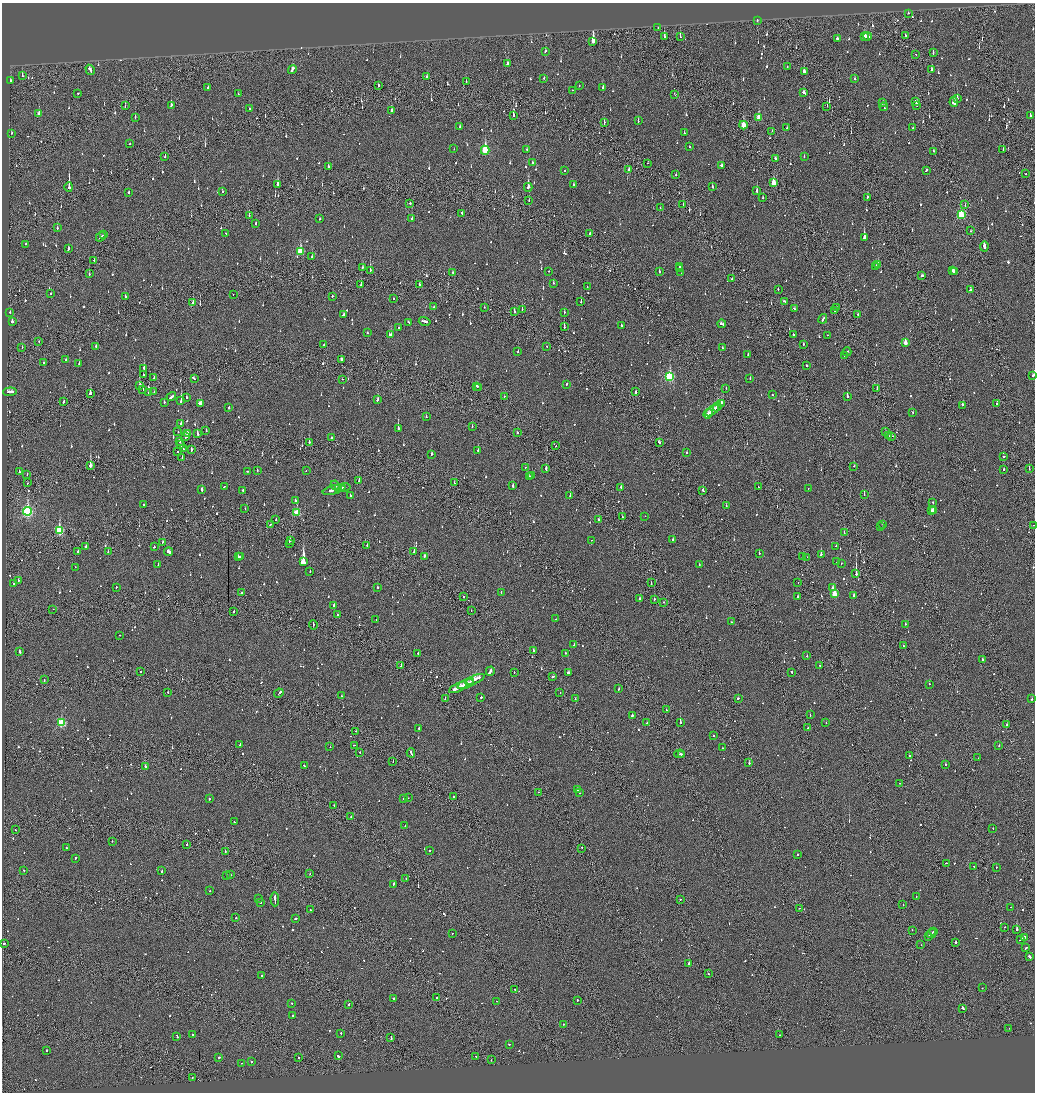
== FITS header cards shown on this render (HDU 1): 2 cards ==
NAXIS1  =                 2065
NAXIS2  =                 2180

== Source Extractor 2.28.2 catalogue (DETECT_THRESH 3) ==
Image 2065 x 2180 px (HDU 1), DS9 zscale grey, zoomed out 1/2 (1 PNG px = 2 x 2 image px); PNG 1037 x 1094 px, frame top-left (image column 1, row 2179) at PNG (2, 3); each listed source drawn as its Kron ellipse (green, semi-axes under 4 px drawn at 4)
Background -0.16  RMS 0.092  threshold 0.277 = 3 sigma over >= 5 px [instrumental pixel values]
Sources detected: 1327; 111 cannot appear on this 1/2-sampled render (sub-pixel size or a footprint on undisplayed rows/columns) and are neither listed nor drawn; of the other 1216, the 500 brightest by FLUX_AUTO listed and drawn (716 fainter detections omitted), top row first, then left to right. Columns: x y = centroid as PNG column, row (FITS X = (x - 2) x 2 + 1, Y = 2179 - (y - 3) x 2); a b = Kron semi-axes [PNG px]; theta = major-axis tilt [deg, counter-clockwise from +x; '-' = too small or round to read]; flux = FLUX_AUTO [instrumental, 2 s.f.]
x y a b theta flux
908 13 2 2 - 130
757 20 2 1 - 120
658 28 2 1 - 82
906 35 3 2 - 55
867 36 4 2 - 180
664 37 3 2 - 480
680 37 2 1 - 280
864 37 3 2 - 210
837 38 2 2 - 63
593 41 3 2 - 6600
546 51 3 2 - 74
933 52 3 2 - 83
916 55 2 1 - 86
507 64 3 2 - 91
787 66 2 1 - 83
292 69 4 2 - 150
932 69 3 2 - 200
90 70 5 2 - 240
804 71 3 2 - 140
22 75 3 2 - 82
427 76 2 2 - 640
544 78 2 2 - 54
855 79 3 2 - 74
10 81 3 2 - 110
466 81 2 1 - 53
378 85 2 2 - 110
579 85 2 1 - 60
208 87 3 2 - 94
603 88 2 2 - 150
572 90 2 2 - 58
78 93 2 2 - 130
804 93 3 2 - 100
238 94 2 2 - 47
675 94 3 2 - 63
957 98 3 2 - 130
916 101 3 2 - 70
954 102 5 3 - 440
883 103 3 2 - 170
171 105 3 2 - 220
916 105 3 2 - 220
125 106 3 2 - 64
827 106 3 1 - 62
884 107 4 2 - 250
250 109 2 2 - 100
391 111 3 2 - 270
39 114 3 2 - 170
513 115 3 2 - 280
1030 116 3 2 - 90
135 117 3 2 - 70
759 118 3 2 - 280
638 121 3 2 - 60
604 123 3 2 - 73
743 125 4 2 - 360
460 127 2 2 - 55
787 128 3 2 - 110
913 128 2 2 - 61
772 131 2 1 - 210
11 133 2 2 - 45
684 133 2 2 - 66
130 144 2 2 - 50
689 147 2 2 - 49
454 149 2 1 - 46
527 149 2 2 - 54
1003 149 2 1 - 70
485 150 4 3 - 1100
933 151 2 2 - 71
165 157 3 2 - 57
804 157 2 2 - 67
775 159 3 2 - 240
532 163 2 2 - 57
648 163 2 1 - 78
722 165 3 2 - 120
328 166 3 2 - 48
628 170 3 2 - 190
926 170 2 2 - 130
564 171 2 2 - 170
676 174 2 1 - 79
1026 174 2 1 - 130
774 183 4 2 - 330
277 184 3 2 - 260
573 184 2 2 - 48
69 187 5 2 - 1500
528 187 4 2 - 240
712 187 2 2 - 64
757 191 3 2 - 180
222 192 2 2 - 64
129 193 3 2 - 130
867 197 2 2 - 260
763 198 2 2 - 47
529 201 2 2 - 65
410 203 2 2 - 170
683 205 2 2 - 110
965 205 3 1 - 94
660 208 2 1 - 48
462 213 3 2 - 120
961 215 4 3 - 1200
249 216 2 2 - 55
412 218 2 2 - 62
320 219 2 2 - 50
256 224 2 2 - 75
57 228 3 2 - 130
971 231 3 1 - 120
225 233 2 1 - 64
590 233 3 2 - 150
103 235 2 1 - 64
101 237 5 2 - 290
864 238 4 2 - 710
26 244 2 2 - 48
984 246 5 2 - 220
68 249 3 2 - 100
300 251 4 3 - 730
312 257 2 2 - 120
94 260 3 2 - 230
878 265 3 2 - 150
876 266 2 2 - 100
362 267 3 1 - 190
679 267 3 2 - 110
680 269 2 1 - 64
370 270 2 1 - 260
952 270 3 2 - 96
549 271 2 2 - 71
954 271 3 1 - 77
453 272 2 2 - 71
659 272 2 2 - 72
681 273 2 1 - 75
89 274 2 2 - 44
922 276 3 2 - 94
731 279 2 2 - 160
553 283 2 2 - 76
419 284 2 1 - 290
361 285 2 2 - 66
587 287 2 2 - 82
778 289 2 2 - 59
970 290 2 2 - 98
51 294 2 2 - 87
233 294 2 1 - 50
332 296 2 2 - 110
125 297 2 2 - 85
393 299 2 2 - 74
784 301 3 2 - 120
581 302 2 2 - 71
193 303 3 2 - 73
434 307 2 2 - 65
484 307 2 2 - 75
836 307 2 2 - 120
522 309 2 1 - 230
794 309 4 2 - 100
514 311 2 2 - 70
835 311 2 1 - 78
10 312 2 2 - 77
564 312 2 2 - 46
343 315 3 2 - 100
858 315 2 2 - 65
823 319 5 2 - 130
12 321 2 2 - 120
425 321 6 2 -15 200
408 322 3 2 - 76
722 324 4 2 - 110
621 326 2 2 - 55
564 327 2 2 - 190
398 328 3 2 - 77
367 333 2 2 - 61
391 335 4 2 - 210
793 335 2 2 - 62
827 335 2 2 - 55
39 341 2 2 - 61
905 343 4 2 - 190
324 344 2 2 - 71
803 344 2 2 - 84
96 346 2 2 - 64
547 346 2 2 - 250
22 347 2 2 - 48
722 348 2 2 - 60
518 351 2 2 - 83
847 352 4 2 - 140
748 354 2 2 - 55
845 355 3 1 - 83
341 359 3 2 - 79
66 360 2 2 - 62
43 363 2 2 - 81
79 363 2 2 - 56
807 366 2 2 - 240
144 368 2 2 - 260
143 375 2 1 - 52
1033 376 3 2 - 130
670 377 4 3 - 1600
154 378 2 2 - 73
194 378 2 1 - 50
750 378 2 2 - 59
342 379 2 1 - 50
566 384 2 2 - 250
139 385 3 2 - 460
476 386 3 2 - 100
479 387 3 2 - 120
726 388 2 1 - 86
877 389 2 2 - 78
143 390 2 2 - 190
10 392 6 2 5 240
154 392 2 1 - 49
636 392 2 2 - 110
149 393 2 2 - 220
90 394 3 2 - 210
772 395 2 2 - 84
171 396 5 2 - 190
504 396 2 1 - 47
847 396 2 2 - 370
186 397 2 2 - 230
378 400 3 2 - 140
181 401 3 2 - 450
63 402 2 2 - 70
164 402 2 2 - 100
721 403 4 2 - 180
200 404 4 2 - 420
996 404 2 2 - 110
963 405 3 2 - 98
717 407 5 2 - 470
229 408 2 2 - 120
712 411 8 2 37 380
913 412 2 2 - 48
708 414 5 2 - 220
426 417 2 2 - 64
181 424 3 2 - 220
472 426 2 2 - 68
398 428 2 2 - 580
206 430 2 2 - 84
885 431 2 2 - 120
178 432 2 2 - 49
517 432 2 2 - 57
187 433 3 2 - 270
197 434 2 2 - 370
889 436 2 2 - 99
892 436 3 2 - 86
185 437 3 2 - 89
331 438 2 2 - 95
179 441 2 2 - 58
309 442 2 2 - 110
659 442 3 2 - 130
181 445 2 1 - 61
556 446 2 1 - 57
183 448 2 2 - 50
191 450 2 2 - 110
478 450 2 2 - 71
178 451 2 1 - 74
687 452 2 2 - 92
431 454 2 2 - 340
1004 456 2 2 - 130
182 458 2 1 - 80
90 466 3 2 - 1700
854 466 2 2 - 47
525 467 2 2 - 47
546 469 3 2 - 210
1004 469 2 2 - 96
1029 469 2 1 - 51
257 470 2 2 - 55
306 470 2 1 - 46
247 471 2 2 - 61
19 472 2 2 - 54
27 474 2 1 - 48
532 475 2 2 - 57
529 476 2 2 - 120
359 480 3 2 - 190
28 483 2 1 - 50
454 483 2 1 - 49
335 485 5 2 - 110
513 486 2 2 - 190
224 487 2 2 - 84
345 487 6 2 7 320
621 487 2 2 - 130
758 487 2 2 - 79
808 488 2 2 - 64
202 489 3 2 - 240
339 489 2 1 - 110
334 490 11 2 15 520
703 490 3 2 - 130
243 491 3 2 - 160
350 495 2 2 - 68
864 495 2 1 - 140
570 496 2 1 - 70
295 500 2 2 - 89
933 503 2 2 - 46
144 504 2 2 - 52
726 506 2 2 - 84
245 509 2 1 - 66
931 510 2 2 - 68
27 511 4 3 - 2900
933 511 3 3 - 200
297 513 3 3 - 540
645 516 2 1 - 49
622 517 2 2 - 63
276 519 2 2 - 78
599 519 2 2 - 59
270 524 2 2 - 73
883 524 2 2 - 44
1034 525 2 1 - 64
881 527 2 1 - 55
59 531 4 3 - 1200
844 533 2 2 - 230
673 539 3 2 - 55
591 540 2 2 - 56
290 541 2 2 - 410
163 542 3 2 - 99
289 543 2 1 - 56
367 545 2 2 - 73
86 546 2 2 - 120
836 546 2 2 - 69
154 547 2 2 - 89
78 551 2 2 - 180
108 551 2 2 - 50
414 551 2 2 - 84
169 552 4 2 - 460
759 553 2 2 - 160
821 554 3 2 - 350
241 556 2 2 - 44
424 556 3 2 - 120
803 556 2 1 - 53
238 557 2 2 - 47
807 557 2 1 - 180
303 562 3 2 - 7300
837 562 2 2 - 61
158 564 2 2 - 85
841 564 2 2 - 87
699 565 2 2 - 45
75 567 2 2 - 49
310 572 2 2 - 56
856 574 3 2 - 2700
18 580 2 2 - 88
798 582 2 1 - 44
13 583 2 2 - 56
651 583 2 1 - 180
116 587 2 2 - 63
377 587 2 2 - 58
833 587 3 2 - 76
501 592 2 2 - 45
241 593 2 2 - 59
835 594 3 3 - 540
854 595 2 2 - 260
464 597 2 1 - 110
798 597 2 2 - 210
640 598 2 2 - 73
654 599 2 2 - 58
663 602 2 1 - 62
334 605 2 2 - 190
53 609 2 1 - 220
471 611 2 1 - 50
234 612 2 2 - 74
337 615 2 2 - 48
376 619 2 2 - 46
556 619 2 2 - 60
731 622 2 2 - 74
905 624 2 2 - 210
313 625 4 1 - 190
119 635 2 1 - 60
574 644 2 2 - 87
903 646 2 2 - 49
533 650 3 2 - 210
20 651 4 2 - 140
418 653 2 2 - 60
565 653 2 2 - 71
807 656 2 2 - 100
982 659 2 2 - 110
820 665 2 2 - 48
401 666 3 1 - 180
141 671 2 1 - 64
490 671 5 2 - 430
514 672 2 2 - 47
792 672 3 2 - 110
568 673 3 2 - 240
553 677 3 2 - 75
475 679 10 2 23 980
44 680 3 1 - 55
470 682 4 1 - 420
465 684 8 2 24 850
929 684 2 2 - 150
458 687 10 2 25 1100
619 689 2 2 - 65
168 692 2 2 - 49
279 693 5 2 - 230
560 693 2 2 - 52
341 696 2 2 - 68
481 697 2 2 - 150
738 698 2 2 - 170
445 699 2 1 - 99
575 699 2 1 - 55
1032 699 2 2 - 180
666 710 2 2 - 44
632 715 2 2 - 140
810 715 2 1 - 45
680 722 2 2 - 500
61 723 3 3 - 1100
647 723 2 2 - 48
826 723 2 2 - 65
1007 725 2 2 - 60
419 728 3 2 - 86
808 728 2 1 - 58
356 731 2 1 - 83
713 736 2 2 - 71
240 744 3 2 - 170
354 745 2 1 - 76
999 746 2 2 - 110
330 747 2 2 - 45
722 748 2 1 - 63
360 752 2 2 - 59
411 753 4 2 - 170
679 754 5 2 - 390
681 755 2 2 - 200
910 756 2 2 - 99
978 758 2 1 - 46
393 762 2 1 - 72
749 763 2 1 - 250
945 764 2 2 - 130
145 766 2 2 - 170
304 766 2 2 - 66
900 783 2 2 - 58
577 789 2 2 - 45
538 792 2 2 - 81
580 793 2 1 - 44
454 796 2 1 - 200
408 798 2 1 - 150
209 799 2 2 - 110
404 799 2 2 - 180
334 805 2 2 - 69
351 817 2 1 - 61
234 822 2 2 - 52
405 826 2 2 - 49
993 828 2 1 - 49
15 830 2 1 - 57
112 841 2 2 - 45
187 844 2 2 - 61
66 848 2 2 - 78
582 848 2 1 - 100
429 850 2 2 - 69
225 852 2 1 - 170
797 855 2 2 - 77
75 858 3 2 - 110
946 863 2 1 - 70
974 866 2 2 - 65
996 867 2 2 - 79
24 870 2 2 - 53
162 871 3 2 - 130
310 874 2 1 - 59
226 875 2 2 - 47
231 875 2 1 - 130
406 878 2 1 - 52
393 884 3 2 - 85
210 891 2 2 - 50
916 897 2 2 - 56
258 898 2 2 - 47
275 899 7 2 -88 300
680 900 2 1 - 53
260 902 2 1 - 220
903 905 2 1 - 120
1011 907 2 2 - 47
799 908 2 2 - 130
310 909 2 2 - 69
236 918 2 1 - 210
296 919 2 2 - 170
1004 927 2 2 - 50
1016 929 2 2 - 970
912 930 2 1 - 59
934 931 2 1 - 110
452 933 2 1 - 69
931 933 5 2 - 410
929 936 3 1 - 160
1024 937 4 2 - 450
1021 939 4 1 - 250
956 942 2 2 - 88
4 944 2 2 - 210
921 945 2 1 - 56
1026 948 3 2 - 110
1030 957 3 2 - 250
689 963 2 2 - 220
708 974 2 1 - 82
261 976 2 2 - 69
982 988 2 2 - 50
515 989 2 1 - 64
394 998 2 2 - 220
437 998 2 2 - 430
577 1000 2 2 - 290
496 1001 2 2 - 66
292 1003 2 2 - 66
349 1004 2 1 - 240
963 1008 3 1 - 490
293 1015 2 2 - 130
563 1024 2 2 - 53
1009 1028 2 2 - 76
341 1033 2 2 - 66
192 1035 2 2 - 65
779 1035 2 2 - 140
177 1036 3 2 - 97
391 1038 3 1 - 130
509 1044 2 2 - 110
46 1050 2 2 - 420
338 1056 3 2 - 280
476 1056 2 2 - 100
219 1057 2 2 - 260
299 1057 2 2 - 57
491 1060 2 1 - 61
252 1062 2 2 - 84
242 1063 2 1 - 56
192 1077 2 1 - 47
At the frame edge (FLAGS 8, measured only in part): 2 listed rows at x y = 1033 376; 1034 525
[716 fainter detections neither listed nor drawn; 111 sub-pixel or undisplayed-footprint detections neither listed nor drawn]